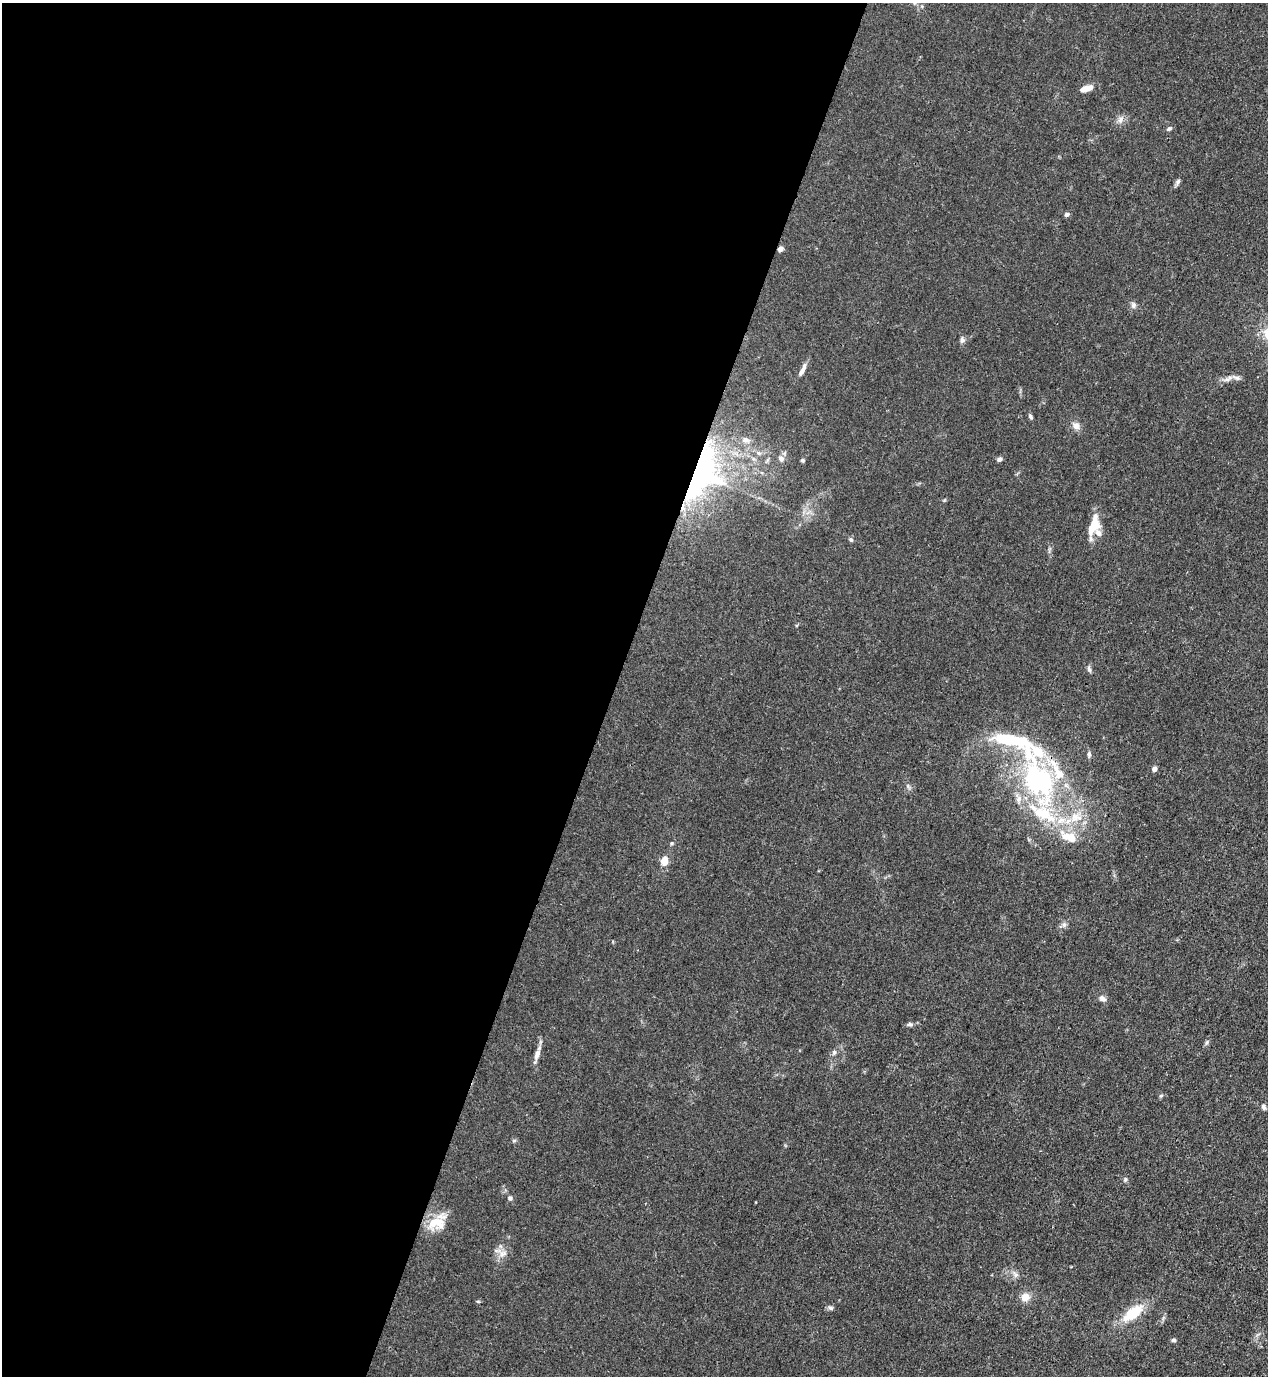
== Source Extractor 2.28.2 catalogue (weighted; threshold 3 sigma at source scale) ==
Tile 5 of 4 x 4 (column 1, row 2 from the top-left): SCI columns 353-1618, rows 2791-4164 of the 5638 x 5578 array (HDU 1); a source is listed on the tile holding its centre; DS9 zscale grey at full resolution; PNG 1270 x 1378 px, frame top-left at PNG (2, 3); no overlay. Shown black and unused: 48% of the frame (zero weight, under 3 of 4 exposures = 7% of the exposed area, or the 3 px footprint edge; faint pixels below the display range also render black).
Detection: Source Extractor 2.28.2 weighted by HDU 2 'WHT'; one run over the whole footprint, this tile lists its part. Background 0.0148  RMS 0.0025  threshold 0.0113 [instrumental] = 3 sigma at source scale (4.5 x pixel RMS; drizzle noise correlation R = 1.50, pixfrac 1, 0.05/0.05 arcsec/px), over >= 5 px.
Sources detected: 61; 3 inside a brighter object's white glare — not listed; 12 inside a brighter listed object's ellipse — not listed separately; the other 46 listed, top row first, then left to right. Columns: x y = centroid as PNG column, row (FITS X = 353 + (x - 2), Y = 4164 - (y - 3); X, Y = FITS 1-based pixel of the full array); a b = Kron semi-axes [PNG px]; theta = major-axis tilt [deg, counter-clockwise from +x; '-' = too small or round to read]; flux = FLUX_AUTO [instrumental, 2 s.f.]
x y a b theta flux
1085 89 11 7 19 1.9
1120 120 10 7 59 1.1
1169 129 7 4 36 0.5
1178 182 8 6 63 0.64
1067 214 6 5 - 0.52
780 249 5 5 - 0.98
1133 305 9 7 -86 0.77
962 340 10 6 86 0.7
803 368 12 6 73 1.1
1228 379 14 5 31 1.1
1030 416 8 4 -61 0.49
1076 426 10 8 -32 1.3
745 440 11 7 -10 1.3
781 459 8 7 - 0.98
1000 459 6 5 - 0.74
802 460 6 4 2 0.34
702 473 66 35 69 61
1093 527 22 12 59 4.6
851 540 6 5 - 0.46
1089 669 9 5 -77 0.61
1007 740 113 20 -24 22
1089 754 8 5 89 0.52
1154 769 6 5 - 0.91
1033 782 56 21 -73 35
1075 817 18 14 0 4.8
1071 838 16 14 -61 3.6
664 861 10 7 79 2.7
1064 925 7 6 - 0.68
1102 998 10 7 -37 0.98
910 1024 8 5 9 0.59
1206 1043 8 3 71 0.43
834 1052 7 5 47 0.54
537 1054 13 7 70 1.5
1161 1096 6 4 20 0.32
1263 1107 8 5 -67 0.61
514 1141 6 4 1 0.35
1125 1179 6 5 - 0.43
510 1198 6 5 - 0.59
436 1223 24 17 10 5.8
503 1254 12 9 38 1.9
1016 1275 9 6 -55 0.86
1025 1297 11 10 - 2.3
478 1301 5 3 - 0.28
831 1308 7 5 -17 0.55
1133 1313 27 12 37 7.5
1173 1340 5 5 - 0.5
Overlapping masked pixels (flux is a lower limit): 2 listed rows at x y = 780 249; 702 473